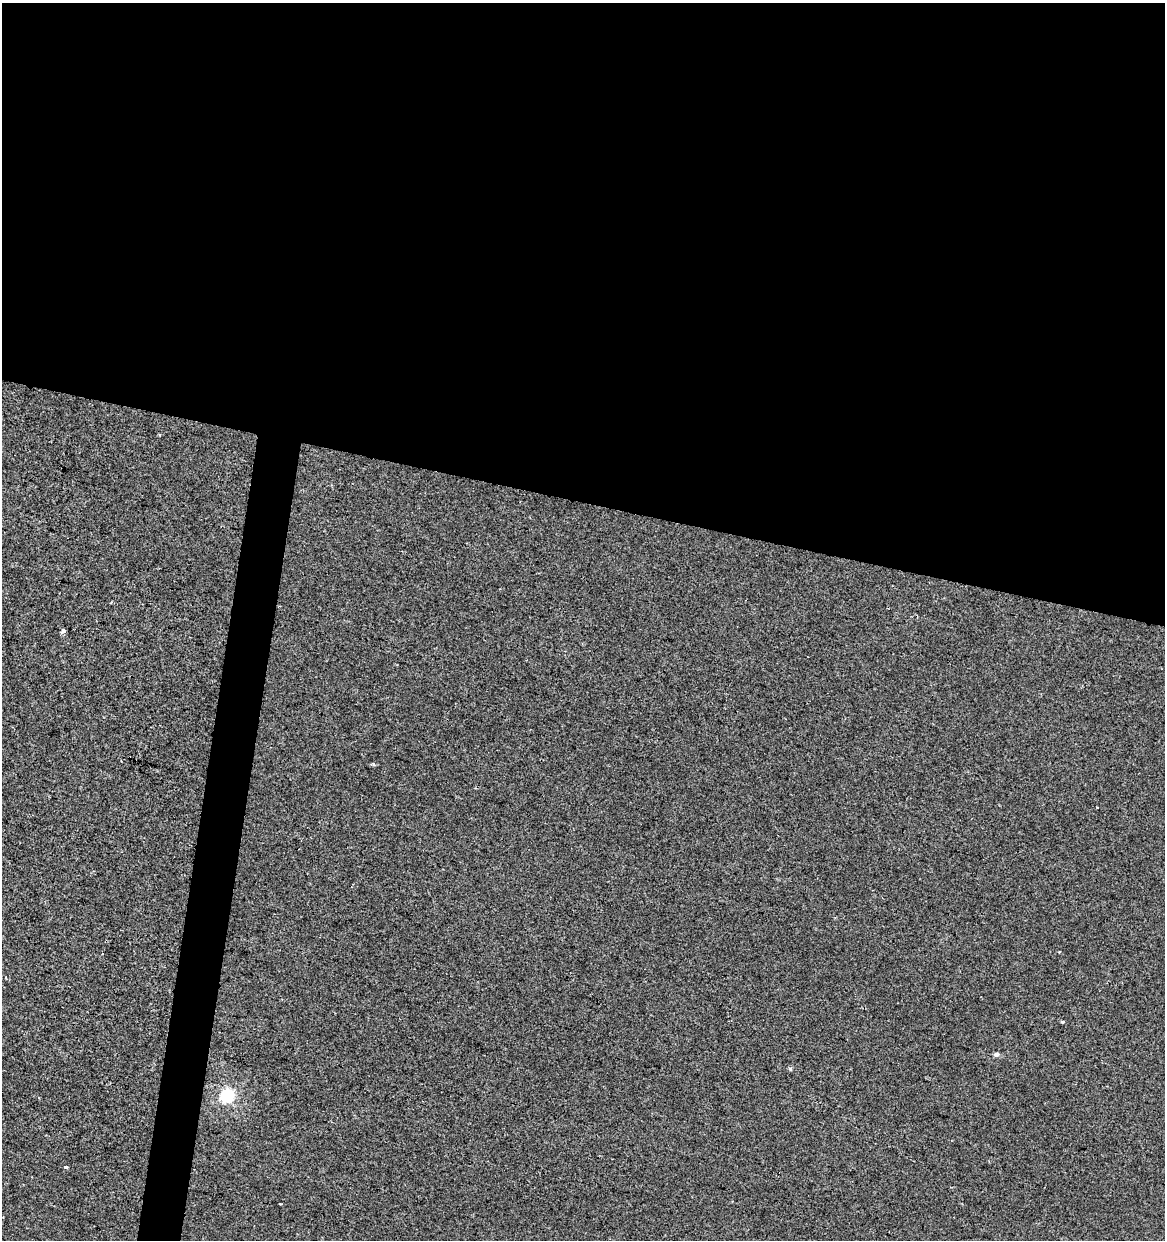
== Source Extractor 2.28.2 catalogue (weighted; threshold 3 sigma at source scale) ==
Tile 3 of 4 x 4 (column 3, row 1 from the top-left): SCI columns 2610-3772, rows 3716-4953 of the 5159 x 4960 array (HDU 1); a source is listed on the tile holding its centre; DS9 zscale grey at full resolution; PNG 1167 x 1242 px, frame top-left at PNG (2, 3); no overlay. Shown black and unused: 43% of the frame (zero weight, under 2 of 3 exposures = <1% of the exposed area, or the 3 px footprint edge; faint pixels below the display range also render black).
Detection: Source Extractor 2.28.2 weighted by HDU 2 'WHT'; one run over the whole footprint, this tile lists its part. Background -6.83e-05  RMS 0.0042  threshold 0.019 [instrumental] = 3 sigma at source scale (4.5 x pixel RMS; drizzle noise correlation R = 1.50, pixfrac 1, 0.0396/0.0396 arcsec/px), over >= 5 px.
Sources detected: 7; all 7 listed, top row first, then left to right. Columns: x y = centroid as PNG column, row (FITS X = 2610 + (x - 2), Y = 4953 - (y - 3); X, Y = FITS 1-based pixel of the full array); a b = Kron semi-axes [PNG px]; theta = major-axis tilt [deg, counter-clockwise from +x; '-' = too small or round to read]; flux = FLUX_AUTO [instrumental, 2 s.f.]
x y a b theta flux
160 435 3 2 - 0.72
63 630 4 3 - 5
1062 1022 3 3 - 0.51
996 1054 6 5 - 1.1
227 1095 6 6 - 64
66 1167 4 3 - 0.72
280 1204 3 2 - 0.43